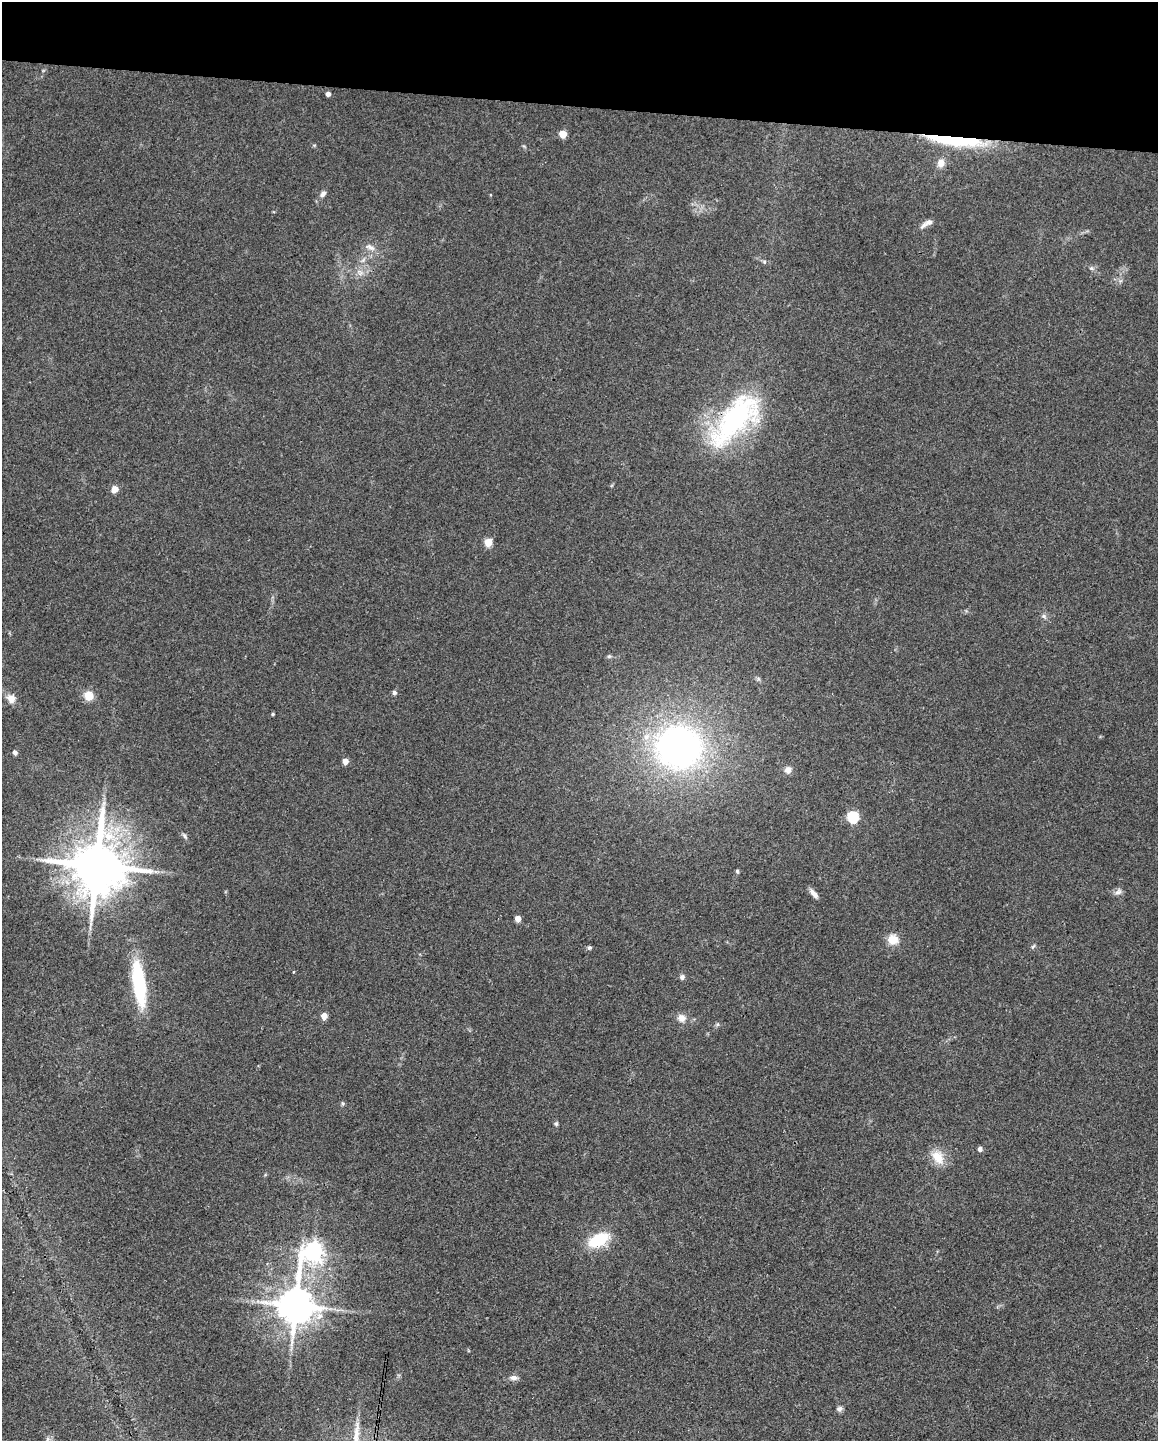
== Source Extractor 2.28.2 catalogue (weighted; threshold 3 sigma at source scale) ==
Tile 2 of 4 x 3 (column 2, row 1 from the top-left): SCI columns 1159-2314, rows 3101-4539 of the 4625 x 4647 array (HDU 1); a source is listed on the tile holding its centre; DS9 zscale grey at full resolution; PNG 1160 x 1443 px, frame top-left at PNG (2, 2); no overlay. Shown black and unused: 7% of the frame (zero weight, under 3 of 4 exposures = <1% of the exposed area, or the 3 px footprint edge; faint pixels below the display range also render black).
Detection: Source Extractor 2.28.2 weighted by HDU 2 'WHT'; one run over the whole footprint, this tile lists its part. Background 0.0823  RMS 0.0066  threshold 0.0296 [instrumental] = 3 sigma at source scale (4.5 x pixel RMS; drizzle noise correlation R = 1.50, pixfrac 1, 0.05/0.05 arcsec/px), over >= 5 px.
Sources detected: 47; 1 inside a brighter object's white glare — not listed; the other 46 listed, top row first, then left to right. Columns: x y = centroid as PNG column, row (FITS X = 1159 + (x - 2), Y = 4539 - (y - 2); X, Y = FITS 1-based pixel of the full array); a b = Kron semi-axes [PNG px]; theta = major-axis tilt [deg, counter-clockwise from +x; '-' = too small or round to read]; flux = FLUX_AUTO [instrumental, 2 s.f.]
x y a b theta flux
328 94 4 4 - 3
563 134 5 5 - 12
950 139 61 11 -9 63
941 163 11 9 75 5
323 194 9 6 47 2.3
929 222 10 7 14 3.7
370 247 15 7 -28 4
363 260 8 4 54 1.6
764 262 5 5 - 1.1
1091 268 6 5 - 1.3
735 420 80 32 48 110
115 489 8 7 - 4.9
488 542 5 5 - 19
1044 616 8 6 -22 1.6
609 656 6 4 42 0.95
394 692 6 6 - 1.4
88 696 11 10 - 7.3
11 698 11 11 - 4.9
273 714 4 3 - 0.85
679 747 40 37 -1 250
15 752 5 4 - 2.5
345 761 4 4 - 7.1
788 770 9 8 - 3.3
853 817 6 5 - 62
184 836 9 4 -49 1.4
97 865 16 13 -89 4500
737 871 5 5 - 0.86
1118 892 12 7 35 2.6
814 893 13 5 -50 3.6
518 919 5 4 - 7.1
893 939 13 12 - 8.1
1033 946 7 4 37 0.96
589 948 5 5 - 1.2
682 977 6 6 - 2
139 983 55 14 -82 45
324 1016 5 4 - 7.5
681 1018 11 10 - 4.5
342 1103 6 4 -71 0.87
556 1124 6 5 - 1.2
980 1149 4 4 - 2.7
938 1157 19 12 -57 11
598 1240 19 11 28 31
313 1252 9 7 40 360
296 1305 11 10 - 2100
513 1378 11 7 3 2.9
839 1409 8 7 - 2
Overlapping masked pixels (flux is a lower limit): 2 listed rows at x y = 950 139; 735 420